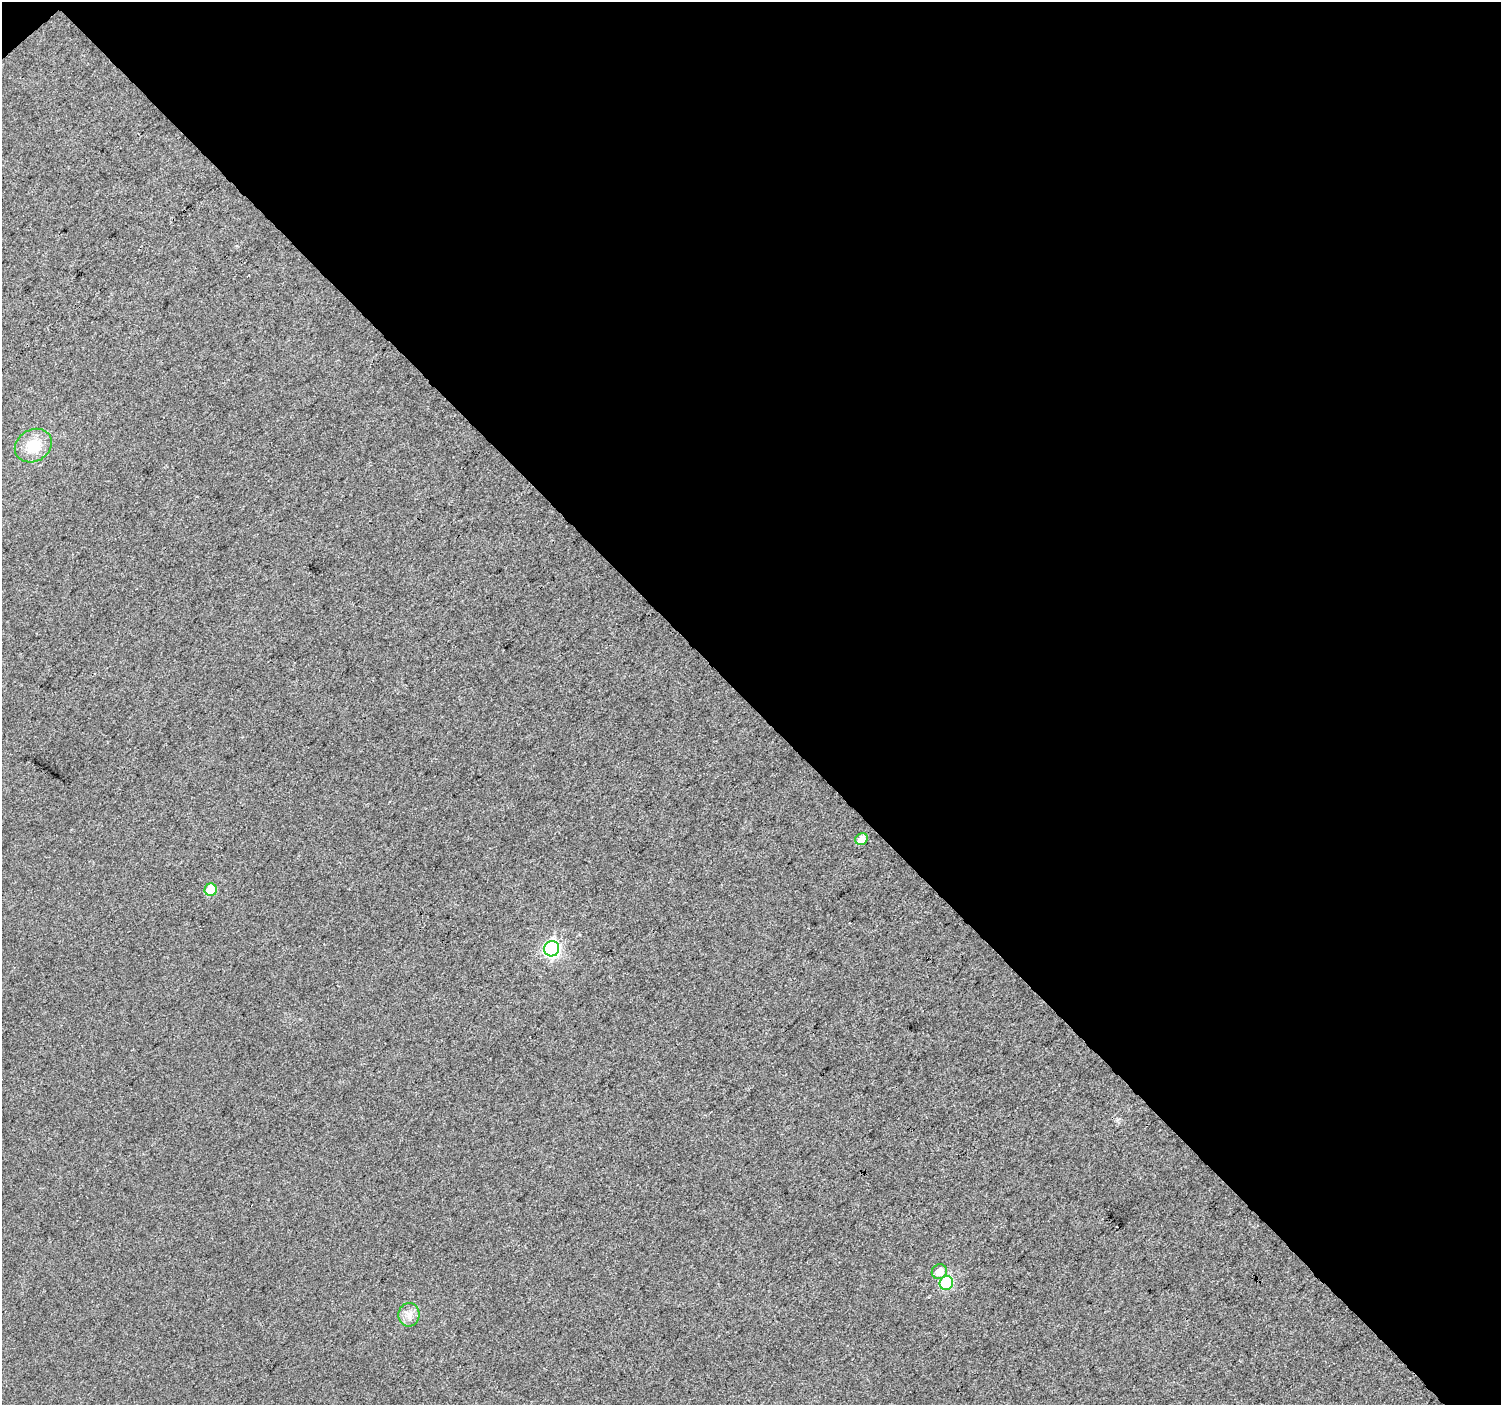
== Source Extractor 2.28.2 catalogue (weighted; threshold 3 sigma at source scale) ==
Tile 2 of 2 x 2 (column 2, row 1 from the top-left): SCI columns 1500-2998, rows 1487-2889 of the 3000 x 2990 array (HDU 1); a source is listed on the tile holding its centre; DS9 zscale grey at full resolution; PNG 1503 x 1407 px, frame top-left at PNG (2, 2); each listed source drawn as its Kron ellipse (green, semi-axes under 4 px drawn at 4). Shown black and unused: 50% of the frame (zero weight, under 3 of 4 exposures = <1% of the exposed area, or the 3 px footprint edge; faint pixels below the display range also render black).
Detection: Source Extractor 2.28.2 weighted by HDU 2 'WHT'; one run over the whole footprint, this tile lists its part. Background 0.0348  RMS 0.011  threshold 0.0496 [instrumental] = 3 sigma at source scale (4.5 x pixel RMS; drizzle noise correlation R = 1.50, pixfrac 1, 0.0396/0.0396 arcsec/px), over >= 5 px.
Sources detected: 7; all 7 listed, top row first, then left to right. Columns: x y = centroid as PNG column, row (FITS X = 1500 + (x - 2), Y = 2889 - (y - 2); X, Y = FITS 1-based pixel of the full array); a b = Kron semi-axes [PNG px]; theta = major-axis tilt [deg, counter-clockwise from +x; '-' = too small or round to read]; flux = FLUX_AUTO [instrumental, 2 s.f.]
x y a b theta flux
33 446 19 16 30 26
861 839 6 5 - 10
211 890 6 6 - 33
552 949 8 7 - 260
939 1272 7 7 - 12
946 1283 7 6 - 87
409 1315 12 10 87 8.5